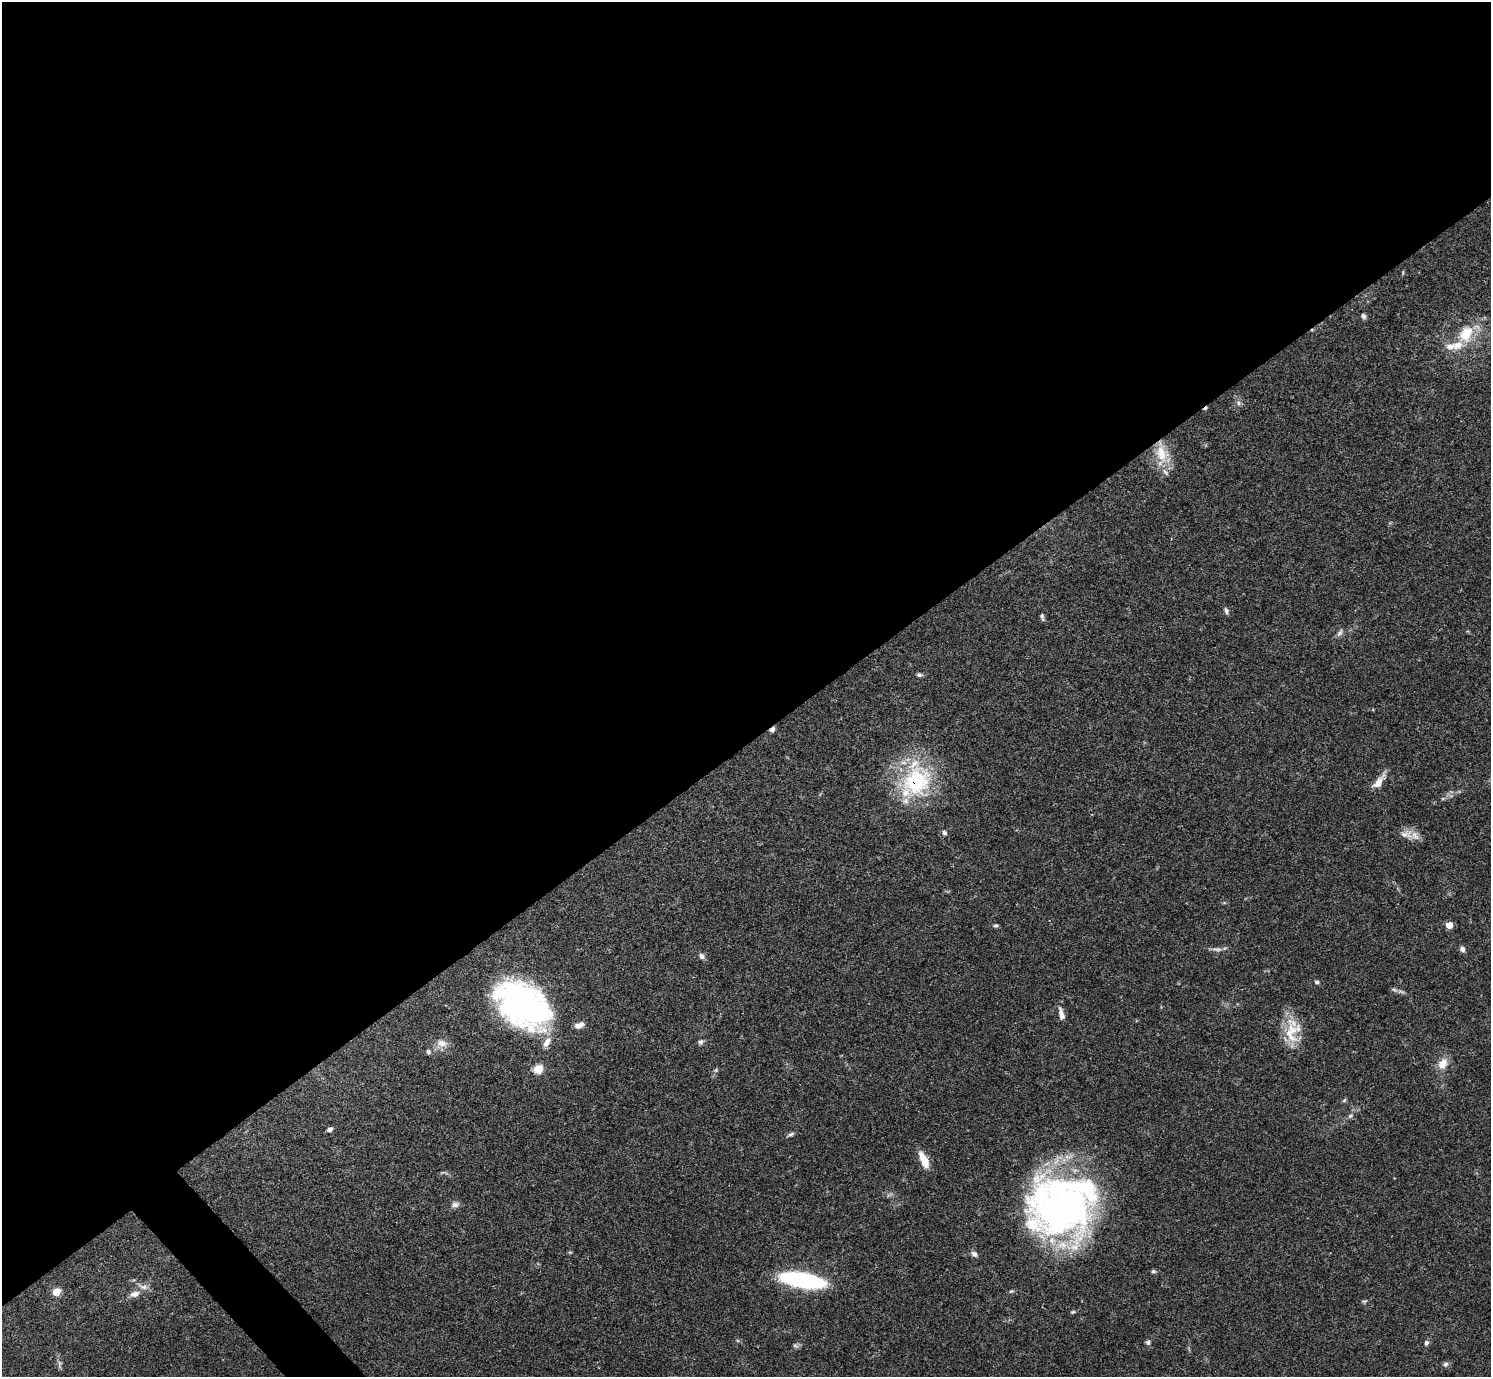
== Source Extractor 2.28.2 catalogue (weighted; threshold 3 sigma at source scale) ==
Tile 2 of 4 x 4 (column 2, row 1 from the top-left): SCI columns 1491-2979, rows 4285-5659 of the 5961 x 5958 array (HDU 1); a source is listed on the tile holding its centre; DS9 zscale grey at full resolution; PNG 1493 x 1379 px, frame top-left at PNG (2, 2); no overlay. Shown black and unused: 55% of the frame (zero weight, under 3 of 4 exposures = <1% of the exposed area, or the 3 px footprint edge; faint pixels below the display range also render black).
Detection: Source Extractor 2.28.2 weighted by HDU 2 'WHT'; one run over the whole footprint, this tile lists its part. Background 0.0413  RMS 0.0026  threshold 0.0118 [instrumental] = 3 sigma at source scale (4.5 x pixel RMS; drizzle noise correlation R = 1.50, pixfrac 1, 0.05/0.05 arcsec/px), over >= 5 px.
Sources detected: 62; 2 cosmic-ray / hot-pixel residue — not listed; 8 inside a brighter listed object's ellipse — not listed separately; the other 52 listed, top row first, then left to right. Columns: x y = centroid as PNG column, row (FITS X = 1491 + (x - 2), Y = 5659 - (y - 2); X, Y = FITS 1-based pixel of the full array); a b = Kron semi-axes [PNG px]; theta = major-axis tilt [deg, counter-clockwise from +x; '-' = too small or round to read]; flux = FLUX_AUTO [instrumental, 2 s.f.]
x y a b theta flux
1403 272 6 3 73 0.29
1363 316 7 6 - 0.65
1466 335 21 18 83 7.8
1450 346 12 9 11 2.2
1238 403 7 6 - 0.7
1162 454 25 16 -72 7.1
1226 610 9 5 -74 0.65
1042 616 8 5 -71 0.55
1340 633 11 5 56 0.84
919 675 6 5 - 0.6
916 781 43 36 52 27
1378 782 20 7 55 3.1
1443 798 6 4 20 0.39
944 833 7 6 - 0.64
1406 834 19 12 8 2.8
996 925 6 5 - 0.46
1449 925 5 4 - 4.7
1217 949 15 4 -2 1.1
1462 949 7 5 -69 0.98
702 956 9 6 -42 0.91
1317 982 6 4 -12 0.48
1401 992 12 4 -5 0.77
523 1005 51 33 -36 93
1061 1014 16 6 -75 1.7
579 1025 11 6 18 1.6
1291 1032 33 19 -86 7.8
701 1042 7 6 - 0.78
442 1043 14 9 -10 2.1
428 1052 6 5 - 0.54
1443 1064 17 12 64 3.2
538 1069 5 5 - 13
716 1070 7 4 46 0.44
1344 1100 6 5 - 0.39
1350 1116 8 5 41 0.66
329 1129 5 4 - 1.2
791 1134 11 4 26 0.66
924 1160 21 8 -66 4
455 1205 11 7 14 1.1
1060 1208 74 58 -1 120
974 1254 8 6 -40 0.95
1153 1271 7 5 -12 0.48
803 1280 33 10 -10 55
1011 1291 6 4 20 0.42
56 1292 5 5 - 8.8
135 1294 14 8 18 1.7
1364 1301 9 4 0 0.43
1073 1312 7 4 19 0.4
1148 1342 6 6 - 0.59
1426 1343 7 6 - 0.62
795 1346 8 5 -33 0.58
60 1363 7 4 -90 0.63
1445 1364 7 6 - 0.74
Overlapping masked pixels (flux is a lower limit): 2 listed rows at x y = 1162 454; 916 781